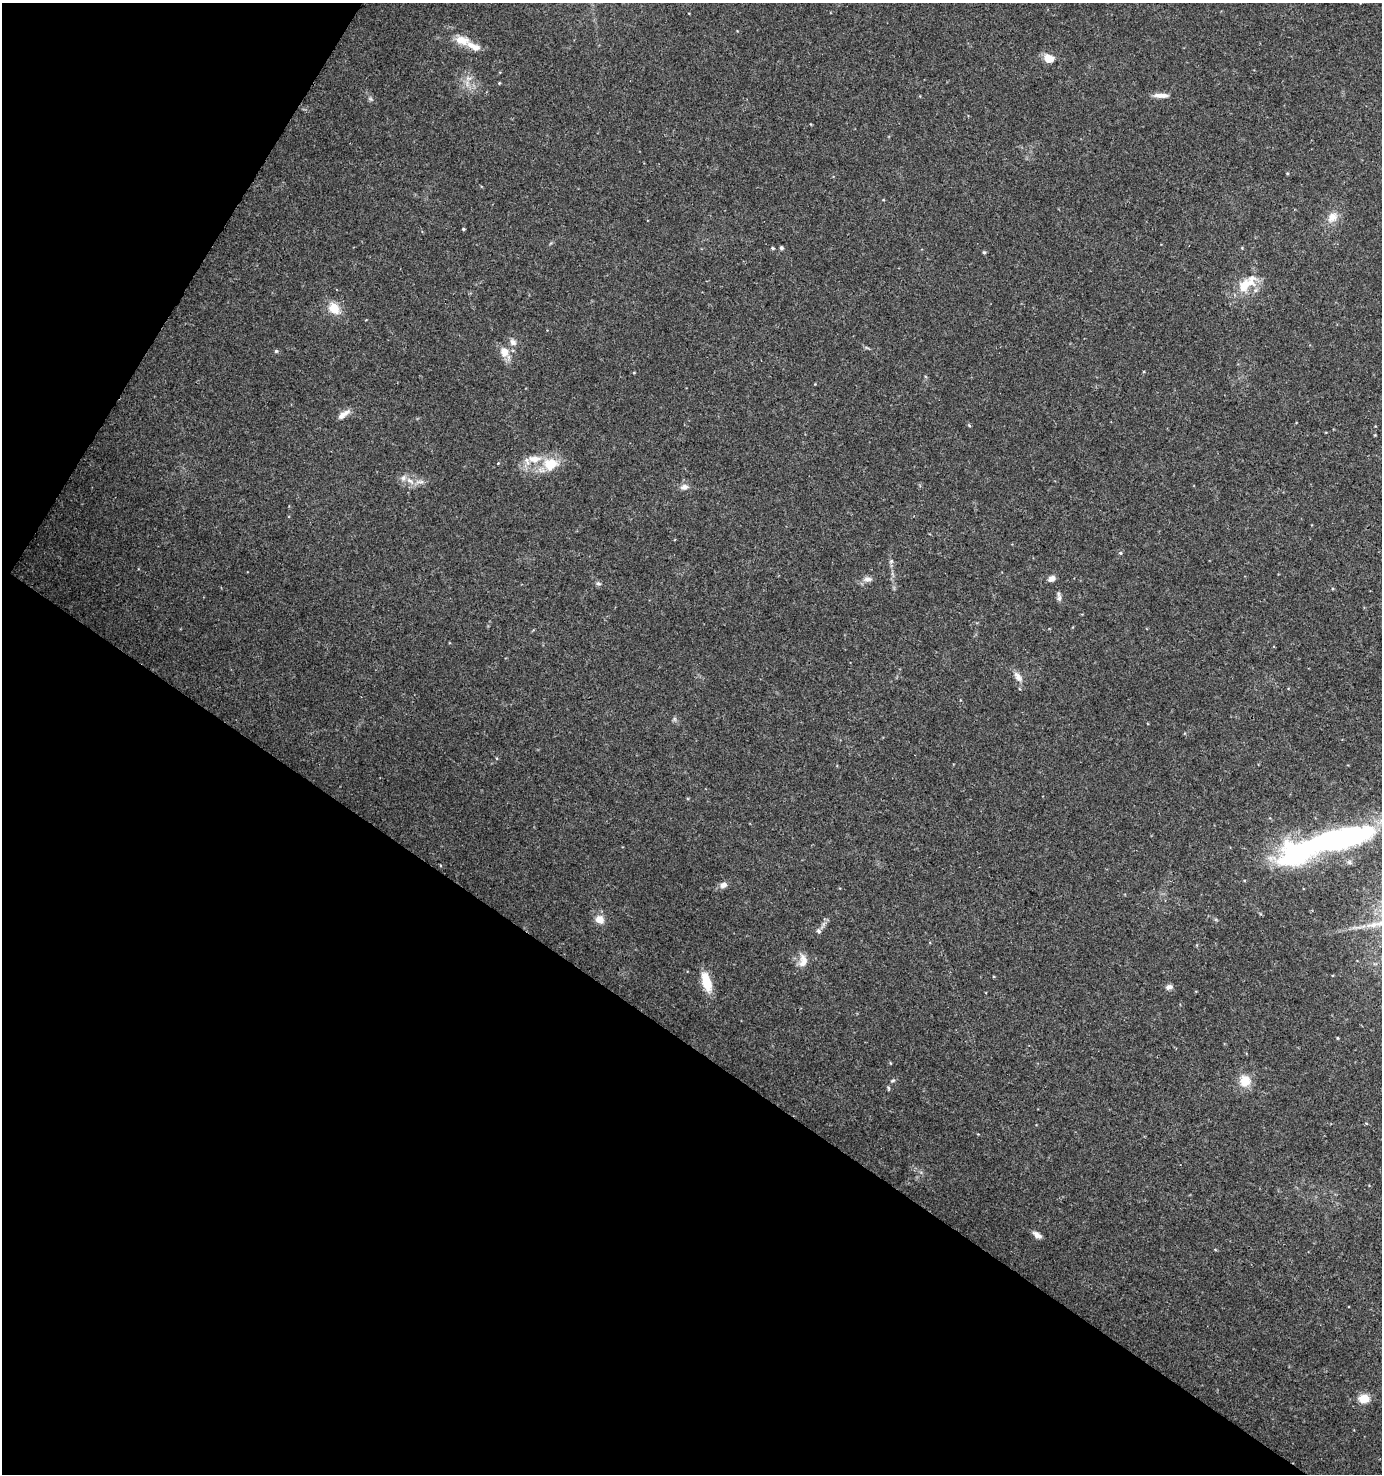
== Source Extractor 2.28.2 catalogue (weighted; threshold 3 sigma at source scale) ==
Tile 9 of 4 x 4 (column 1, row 3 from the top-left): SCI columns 192-1571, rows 1484-2955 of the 5968 x 5903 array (HDU 1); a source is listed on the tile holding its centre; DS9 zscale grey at full resolution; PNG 1384 x 1476 px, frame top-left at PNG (2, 3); no overlay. Shown black and unused: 34% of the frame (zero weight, under 3 of 4 exposures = <1% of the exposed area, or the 3 px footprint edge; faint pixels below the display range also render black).
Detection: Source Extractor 2.28.2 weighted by HDU 2 'WHT'; one run over the whole footprint, this tile lists its part. Background 0.0464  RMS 0.0043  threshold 0.0191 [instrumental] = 3 sigma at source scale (4.5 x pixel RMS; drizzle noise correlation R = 1.50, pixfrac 1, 0.0396/0.0396 arcsec/px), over >= 5 px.
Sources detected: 44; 1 inside a brighter object's white glare — not listed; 3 inside a brighter listed object's ellipse — not listed separately; the other 40 listed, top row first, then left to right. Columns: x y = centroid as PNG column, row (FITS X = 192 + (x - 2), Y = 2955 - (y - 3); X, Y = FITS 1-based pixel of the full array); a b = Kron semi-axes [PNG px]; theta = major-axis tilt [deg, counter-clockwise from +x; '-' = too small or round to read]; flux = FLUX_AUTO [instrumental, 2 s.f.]
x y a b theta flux
461 40 19 10 -11 5.6
1049 58 10 9 - 5.1
499 83 4 3 - 0.36
1161 95 19 6 -1 2.8
371 99 7 4 -71 0.72
1332 217 14 11 40 4.5
463 229 4 4 - 0.45
773 248 4 4 - 0.49
781 248 4 4 - 0.78
984 252 4 4 - 0.58
1245 285 31 13 36 11
334 308 15 12 -53 6.3
513 342 9 7 -39 2
276 351 5 4 - 0.54
504 352 13 12 - 4.6
343 415 18 6 36 2.8
969 425 5 4 - 0.44
550 464 21 18 19 10
410 481 13 5 -32 2.6
684 487 10 7 14 2
1120 553 5 4 - 0.52
891 561 6 5 - 0.79
1052 578 8 6 27 2.1
868 579 13 6 -2 1.9
598 583 7 5 -17 0.81
1059 598 9 6 87 1.4
1018 676 16 8 -60 2.8
1345 837 68 22 18 88
723 885 8 7 - 2.1
599 919 11 10 - 3.9
819 931 7 5 -28 0.85
803 960 18 10 87 4
706 982 22 9 -74 9.6
1169 987 10 6 17 1.4
1337 1038 4 3 - 0.35
893 1081 7 3 19 0.59
1245 1081 14 13 - 6.5
888 1088 6 4 -88 0.49
1037 1235 12 6 -36 2
1364 1399 8 7 - 7.6